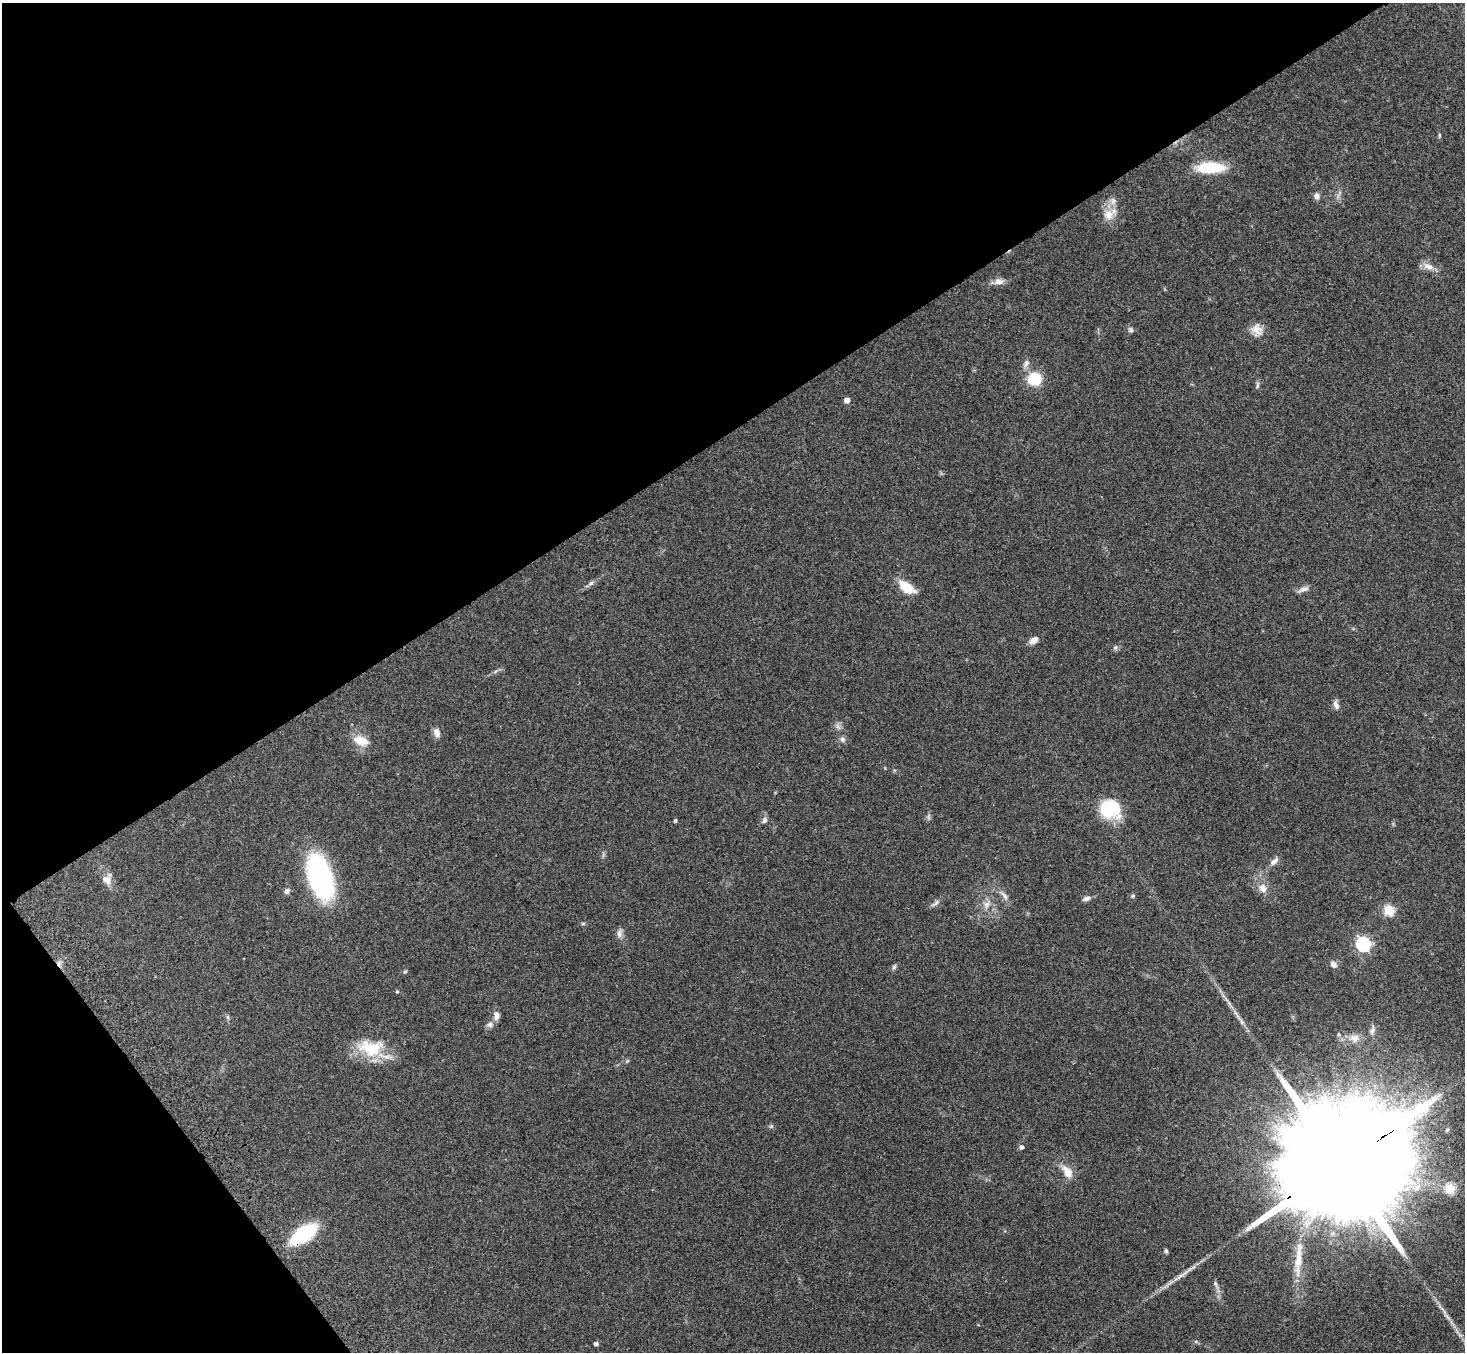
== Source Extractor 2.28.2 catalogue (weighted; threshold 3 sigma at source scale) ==
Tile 5 of 4 x 4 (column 1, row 2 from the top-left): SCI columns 81-1543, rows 3056-4405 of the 6009 x 5974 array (HDU 1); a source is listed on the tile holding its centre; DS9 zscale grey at full resolution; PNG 1467 x 1354 px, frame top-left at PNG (2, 3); no overlay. Shown black and unused: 36% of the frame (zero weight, under 3 of 4 exposures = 5% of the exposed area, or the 3 px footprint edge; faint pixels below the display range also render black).
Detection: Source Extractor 2.28.2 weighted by HDU 2 'WHT'; one run over the whole footprint, this tile lists its part. Background 0.214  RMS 0.0086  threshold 0.0387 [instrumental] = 3 sigma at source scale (4.5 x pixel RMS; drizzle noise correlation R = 1.50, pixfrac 1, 0.05/0.05 arcsec/px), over >= 5 px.
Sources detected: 61; all 61 listed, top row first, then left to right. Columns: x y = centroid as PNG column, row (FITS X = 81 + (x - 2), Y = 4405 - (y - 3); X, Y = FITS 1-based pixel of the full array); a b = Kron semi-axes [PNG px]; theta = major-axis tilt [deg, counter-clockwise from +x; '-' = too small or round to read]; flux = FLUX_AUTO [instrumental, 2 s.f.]
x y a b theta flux
1439 135 6 3 -72 0.98
1210 167 25 10 1 41
1317 196 8 7 - 3.2
1113 201 11 7 89 4.7
1108 215 14 14 - 10
1428 266 17 8 -21 6.3
998 281 13 8 2 5.5
1257 329 17 13 -56 8.4
1131 330 7 6 - 1.9
1026 363 12 6 56 3.4
1034 379 14 14 - 26
1257 385 10 4 79 1.7
847 400 4 4 - 6.1
591 583 9 6 30 2.5
906 587 19 9 -36 19
1303 589 16 6 19 3.9
1033 640 10 7 35 5.4
1115 647 7 4 1 1.6
1336 705 13 6 -70 3.6
437 732 11 8 -78 4.5
842 739 8 6 -62 2.6
361 740 18 10 -19 13
1110 809 19 15 -9 53
929 817 7 4 -71 1.5
764 820 9 7 58 2.7
675 821 4 4 - 1.4
1274 861 14 7 42 4.3
320 877 32 16 -72 190
107 880 14 11 -36 6.5
1262 888 13 10 -65 6.8
287 891 8 7 - 2.7
1004 896 17 6 -58 4.4
1133 896 5 5 - 1.7
1086 899 8 6 17 3.6
935 903 14 5 43 2.8
987 904 12 7 59 5
1389 910 5 5 - 58
583 923 6 4 0 1.2
619 934 12 6 -90 3.5
1363 944 6 6 - 160
59 963 8 6 77 2.9
1333 964 8 7 - 4
894 967 7 5 62 1.7
405 971 6 4 3 1.1
397 991 4 4 - 0.95
1237 1014 17 3 -57 4.6
496 1016 11 7 -85 4.3
490 1024 8 8 - 3.2
1372 1030 11 5 66 2.9
1354 1038 12 9 -29 5.8
371 1048 38 22 -3 35
627 1061 5 5 - 1.1
1021 1147 5 5 - 2.5
1338 1166 80 24 33 64000
1067 1172 19 10 -54 10
1417 1188 12 9 50 8.4
1450 1188 5 5 - 47
303 1234 18 8 34 110
1166 1251 4 4 - 1.9
1298 1258 56 9 85 26
596 1344 4 4 - 2.8
Overlapping masked pixels (flux is a lower limit): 3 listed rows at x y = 59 963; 1338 1166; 303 1234
Isophote crosses this tile's border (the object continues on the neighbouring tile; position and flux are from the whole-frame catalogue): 1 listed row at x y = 1338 1166